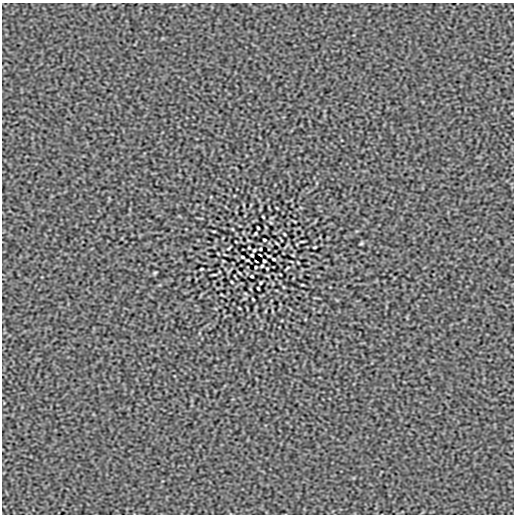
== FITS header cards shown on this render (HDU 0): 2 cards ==
NAXIS1  =                  512
NAXIS2  =                  512

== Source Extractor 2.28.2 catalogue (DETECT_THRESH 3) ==
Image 512 x 512 px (HDU 0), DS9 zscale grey, 1 PNG px = 1 image px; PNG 516 x 516 px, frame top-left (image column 1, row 512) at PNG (2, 3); no overlay
Background 4.21e-08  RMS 2.1e-04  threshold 6.30e-04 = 3 sigma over >= 5 px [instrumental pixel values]
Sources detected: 34; all 34 listed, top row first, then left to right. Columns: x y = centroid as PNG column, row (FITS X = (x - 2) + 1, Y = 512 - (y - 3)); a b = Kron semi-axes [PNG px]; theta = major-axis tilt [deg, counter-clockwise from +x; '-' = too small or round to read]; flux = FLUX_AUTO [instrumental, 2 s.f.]
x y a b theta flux
277 208 3 2 - 0.01
263 217 3 2 - 0.011
258 228 3 2 - 0.013
214 231 3 2 - 0.012
255 233 3 2 - 0.013
284 234 3 2 - 0.0097
264 240 3 2 - 0.015
302 241 4 2 - 0.014
277 243 7 2 -44 0.013
361 243 5 4 - 0.018
315 247 3 2 - 0.014
229 248 4 2 - 0.013
249 248 3 2 - 0.011
260 249 3 2 - 0.014
254 250 3 2 - 0.014
252 255 3 3 - 0.016
242 257 4 2 - 0.015
274 259 4 2 - 0.015
256 261 3 2 - 0.011
264 261 3 3 - 0.016
262 266 3 2 - 0.014
256 267 3 2 - 0.014
287 268 4 2 - 0.013
201 269 3 2 - 0.014
155 273 5 4 - 0.018
239 273 7 2 -44 0.013
214 275 4 2 - 0.014
252 276 3 2 - 0.015
232 282 3 2 - 0.0097
261 283 3 2 - 0.013
302 285 3 2 - 0.012
258 288 3 2 - 0.013
253 299 3 2 - 0.011
239 308 3 2 - 0.01